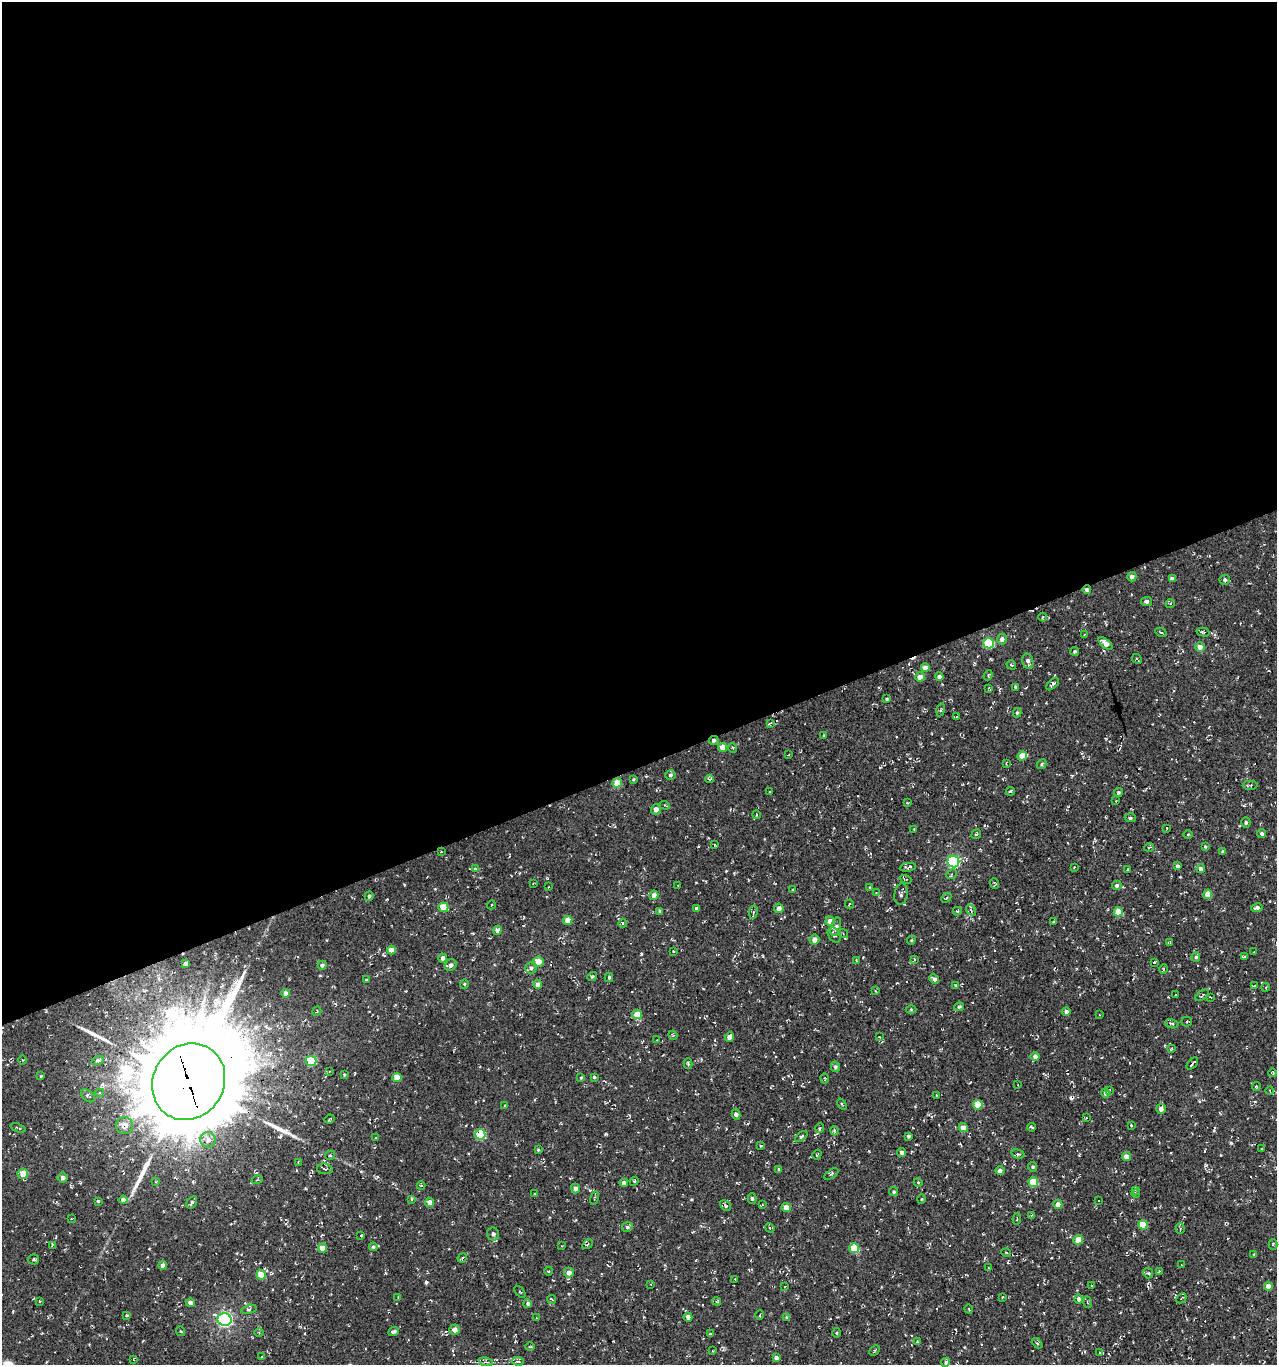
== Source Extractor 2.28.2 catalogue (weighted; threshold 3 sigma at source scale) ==
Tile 2 of 4 x 4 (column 2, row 1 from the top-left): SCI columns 1396-2670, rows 4090-5452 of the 5286 x 5452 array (HDU 1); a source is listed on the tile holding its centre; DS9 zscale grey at full resolution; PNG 1279 x 1367 px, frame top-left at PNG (2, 2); each listed source drawn as its Kron ellipse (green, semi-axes under 4 px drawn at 4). Shown black and unused: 56% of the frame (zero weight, under 3 of 4 exposures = <1% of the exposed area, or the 3 px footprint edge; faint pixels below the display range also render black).
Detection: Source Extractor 2.28.2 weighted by HDU 2 'WHT'; one run over the whole footprint, this tile lists its part. Background 0.00481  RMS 0.0052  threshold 0.0233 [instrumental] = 3 sigma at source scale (4.5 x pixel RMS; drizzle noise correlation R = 1.50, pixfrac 1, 0.0396/0.0396 arcsec/px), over >= 5 px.
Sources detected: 337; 28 cosmic-ray / hot-pixel residue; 3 long thin detections or spike segments (spike, bleed or trail) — neither listed nor drawn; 2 inside a brighter listed object's ellipse — not listed separately; the other 304 listed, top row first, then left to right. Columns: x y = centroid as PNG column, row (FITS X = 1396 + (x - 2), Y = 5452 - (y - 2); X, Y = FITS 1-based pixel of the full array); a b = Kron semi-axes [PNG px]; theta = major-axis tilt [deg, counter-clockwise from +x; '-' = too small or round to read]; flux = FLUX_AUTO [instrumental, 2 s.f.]
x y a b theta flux
1132 577 4 4 - 1.7
1172 579 4 4 - 2.5
1225 580 5 5 - 1.2
1087 590 4 4 - 1.4
1147 601 5 4 - 1.4
1170 604 4 3 - 0.38
1042 617 4 3 - 0.38
1161 632 6 4 -28 0.73
1203 632 6 3 -15 0.69
1084 635 3 2 - 0.46
1002 639 5 5 - 1.8
989 643 5 5 - 27
1105 643 8 4 -40 3.6
1200 647 5 4 - 3
1075 651 4 4 - 0.83
1137 659 5 3 - 0.53
1028 661 8 5 -78 2.3
1011 665 5 3 - 0.43
925 668 4 4 - 4.2
988 675 5 3 - 0.56
920 677 4 4 - 3.3
939 677 4 4 - 1.9
1053 684 8 3 45 1.4
1016 687 4 3 - 1.1
989 688 3 3 - 0.54
887 699 3 3 - 0.79
941 710 6 2 76 0.48
1017 713 5 4 - 0.73
956 717 3 2 - 0.32
770 723 4 2 - 0.45
824 735 4 2 - 0.36
714 740 5 4 - 1.4
722 747 4 4 - 4.2
733 748 5 3 - 0.43
788 755 3 2 - 0.33
1022 756 5 4 - 8.1
1006 763 4 3 - 0.5
1041 764 5 4 - 0.84
670 775 5 5 - 1.1
633 779 4 3 - 0.54
710 779 4 3 - 0.81
617 783 5 4 - 9.4
1250 785 7 4 -1 0.86
1010 791 4 3 - 0.69
770 792 3 2 - 0.49
1118 793 4 4 - 0.83
1116 801 3 3 - 0.34
907 803 4 2 - 0.35
665 805 5 3 - 0.64
656 809 5 5 - 2.5
756 815 4 2 - 0.44
1130 818 5 3 - 0.82
1246 823 5 4 - 1.1
1166 828 3 2 - 0.35
914 829 3 2 - 0.44
976 834 5 3 - 0.62
1188 834 5 3 - 0.43
1262 834 4 4 - 1.2
714 845 4 2 - 0.38
1205 846 4 3 - 0.52
1149 847 5 3 - 0.44
1223 851 3 3 - 0.73
441 852 3 2 - 0.36
953 861 6 5 - 63
1177 866 4 4 - 1.1
908 867 8 4 9 1.2
1074 867 3 3 - 0.39
475 869 4 4 - 0.63
1201 869 4 4 - 1.9
1127 870 3 2 - 0.85
951 874 6 4 41 0.87
905 879 6 3 -19 0.51
995 883 5 3 - 0.59
533 884 4 2 - 0.35
1117 885 5 4 - 1.4
678 886 2 2 - 0.3
548 887 2 2 - 0.29
870 887 4 4 - 0.54
793 890 4 3 - 0.48
876 893 3 2 - 0.33
901 894 11 6 81 1.9
1208 894 5 4 - 5.6
654 895 5 4 - 2.5
369 896 5 3 - 0.89
946 898 5 3 - 0.65
849 904 4 2 - 0.41
491 905 4 3 - 0.36
443 907 5 4 - 11
697 908 3 3 - 1.3
779 908 5 4 - 2.9
1257 908 6 4 10 1.7
971 910 6 3 -54 0.72
660 911 4 3 - 1.5
957 911 4 4 - 0.6
753 912 7 3 82 0.67
1118 912 4 4 - 11
568 920 4 4 - 6.3
830 921 4 4 - 3.4
1053 922 4 3 - 0.5
623 923 4 3 - 0.56
836 927 9 4 73 1.5
497 930 4 4 - 2.6
843 933 5 3 - 0.52
834 935 8 6 -55 1.9
814 940 5 5 - 3.4
911 940 5 4 - 0.53
1170 942 3 2 - 0.64
391 950 4 4 - 5.3
673 951 3 2 - 0.4
1254 952 3 3 - 0.36
1196 957 5 4 - 0.93
1244 957 3 3 - 1.5
443 958 4 3 - 1.5
914 959 3 2 - 0.43
856 960 4 2 - 0.51
538 962 5 5 - 6.4
1154 962 3 3 - 0.43
186 963 4 3 - 2.1
322 965 4 4 - 1.2
451 965 6 5 - 1.9
531 968 5 5 - 1.4
1164 969 5 3 - 0.51
592 977 5 3 - 0.81
609 977 4 4 - 0.82
934 979 5 4 - 1.6
366 980 3 3 - 1.6
464 984 5 4 - 0.61
538 985 4 4 - 3.4
955 985 3 3 - 0.39
1254 986 3 2 - 0.44
1266 987 4 3 - 0.52
875 990 4 3 - 0.38
286 993 4 4 - 2.8
1176 995 3 2 - 0.5
1202 995 8 3 36 0.76
1210 997 3 2 - 0.51
959 1007 5 3 - 0.94
911 1009 5 3 - 0.48
317 1011 5 3 - 0.54
1066 1011 4 4 - 1.6
637 1014 5 4 - 6.5
1099 1015 3 2 - 0.42
1187 1022 5 5 - 0.84
1172 1024 7 4 -14 1
673 1035 5 4 - 0.52
729 1037 5 4 - 3.2
879 1037 4 3 - 0.4
657 1040 2 2 - 0.34
1171 1049 3 2 - 0.45
1035 1056 4 4 - 2.2
22 1060 4 3 - 0.4
98 1061 6 4 24 2
311 1061 5 5 - 20
688 1064 5 4 - 0.8
1192 1064 7 3 48 1.1
835 1067 5 4 - 1.2
329 1071 3 2 - 0.34
1273 1073 4 2 - 0.48
344 1075 4 3 - 0.6
41 1076 4 3 - 0.55
397 1077 4 4 - 6
581 1077 4 3 - 0.49
594 1077 3 3 - 0.73
825 1078 5 3 - 0.53
189 1082 39 35 58 14000
1018 1085 3 2 - 0.31
1256 1086 4 4 - 0.57
1110 1090 3 2 - 0.44
1270 1091 4 3 - 0.4
99 1093 4 3 - 0.78
1106 1093 5 4 - 1.2
936 1095 4 2 - 0.4
88 1096 8 5 -42 1.1
842 1104 6 3 -54 0.55
505 1105 3 3 - 0.41
978 1105 4 4 - 11
1161 1109 5 5 - 2.3
736 1114 5 4 - 1.5
1086 1118 4 2 - 0.37
330 1119 5 3 - 0.64
1131 1125 3 3 - 0.4
125 1126 8 8 - 4.3
1032 1127 4 3 - 0.71
18 1128 8 3 -20 0.64
820 1128 5 3 - 0.45
963 1128 4 4 - 4.1
834 1131 5 4 - 0.84
480 1134 5 5 - 28
801 1136 7 4 39 0.78
908 1136 3 3 - 0.95
376 1137 3 2 - 1.5
208 1140 7 7 - 2.7
761 1146 3 2 - 0.57
1261 1149 3 2 - 0.36
538 1150 4 3 - 0.52
902 1152 4 4 - 1.6
1018 1154 7 4 -14 0.88
330 1155 5 4 - 0.65
817 1155 5 3 - 0.5
1126 1156 4 4 - 4.3
298 1162 3 2 - 0.42
1033 1167 5 4 - 0.89
325 1169 8 5 -3 1.3
778 1169 3 3 - 0.8
1000 1171 5 4 - 1.4
23 1174 5 5 - 7.2
831 1174 8 3 33 0.75
63 1178 5 5 - 2.1
257 1180 6 3 18 0.53
634 1181 4 4 - 0.47
155 1182 4 3 - 0.54
918 1182 4 3 - 0.38
1033 1182 5 5 - 13
624 1183 4 4 - 2.4
421 1186 4 4 - 0.82
575 1188 5 4 - 2.6
1135 1190 3 3 - 0.34
894 1192 4 4 - 0.76
535 1193 3 3 - 1
1136 1194 4 3 - 0.36
594 1198 7 3 79 0.62
752 1198 5 4 - 0.85
411 1199 3 3 - 0.94
921 1199 4 3 - 0.43
123 1200 4 4 - 2.4
98 1201 3 3 - 0.7
1099 1201 3 3 - 0.66
192 1202 7 4 59 1.4
429 1202 4 4 - 3.1
1058 1204 4 4 - 3.3
762 1205 4 3 - 0.51
725 1206 6 4 -42 0.83
786 1207 4 4 - 4.2
1031 1215 3 3 - 0.44
71 1219 4 2 - 0.37
1017 1219 6 2 80 0.48
1143 1225 5 4 - 9.5
627 1227 6 5 - 1.1
770 1228 5 4 - 0.65
1180 1228 5 4 - 0.74
493 1234 6 6 - 1.7
361 1236 3 3 - 1.3
1078 1240 5 4 - 6.7
588 1244 5 3 - 0.5
1273 1244 5 4 - 0.94
52 1246 4 3 - 0.55
561 1246 3 3 - 0.43
373 1247 4 4 - 1.1
322 1248 4 4 - 5.5
854 1248 5 5 - 13
1006 1253 5 3 - 0.46
1254 1254 3 3 - 0.41
462 1258 5 3 - 0.54
33 1260 5 5 - 1
163 1265 4 4 - 2.8
1182 1265 3 2 - 0.44
988 1268 3 2 - 0.47
549 1271 4 3 - 0.41
1159 1271 3 3 - 0.46
569 1273 5 5 - 3.2
1148 1273 5 5 - 0.7
261 1275 4 4 - 9.3
735 1279 3 2 - 0.55
651 1284 3 3 - 0.47
1092 1285 3 2 - 0.44
785 1286 3 2 - 0.29
1268 1286 4 4 - 3.8
520 1292 7 3 -51 0.67
398 1297 3 2 - 0.31
1003 1297 3 3 - 0.47
1181 1298 5 3 - 0.56
552 1299 4 2 - 0.44
1078 1299 5 4 - 1.3
39 1301 3 2 - 0.38
717 1301 4 3 - 0.61
1087 1302 6 3 -69 0.61
190 1303 4 4 - 3.2
528 1304 4 4 - 1.1
249 1309 8 4 14 0.91
969 1309 4 3 - 0.39
127 1315 3 3 - 0.75
760 1315 4 2 - 0.37
688 1317 4 4 - 1.9
786 1317 4 3 - 0.43
537 1318 3 2 - 0.32
225 1320 7 6 - 100
455 1330 5 5 - 2.5
180 1331 5 3 - 0.48
259 1332 4 3 - 0.37
393 1332 5 3 - 1.2
836 1333 5 3 - 0.55
710 1334 3 3 - 0.61
917 1342 4 3 - 0.48
1037 1343 6 4 -43 0.73
530 1347 5 3 - 0.47
874 1350 6 3 44 0.58
712 1351 4 2 - 0.31
1099 1353 3 2 - 0.37
261 1357 3 2 - 0.42
776 1358 4 4 - 1.6
133 1359 4 2 - 0.34
518 1361 6 4 -6 1.1
486 1362 7 3 -11 0.81
946 1362 4 3 - 0.96
Overlapping masked pixels (flux is a lower limit): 5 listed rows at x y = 1087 590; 714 740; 189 1082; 125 1126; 480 1134